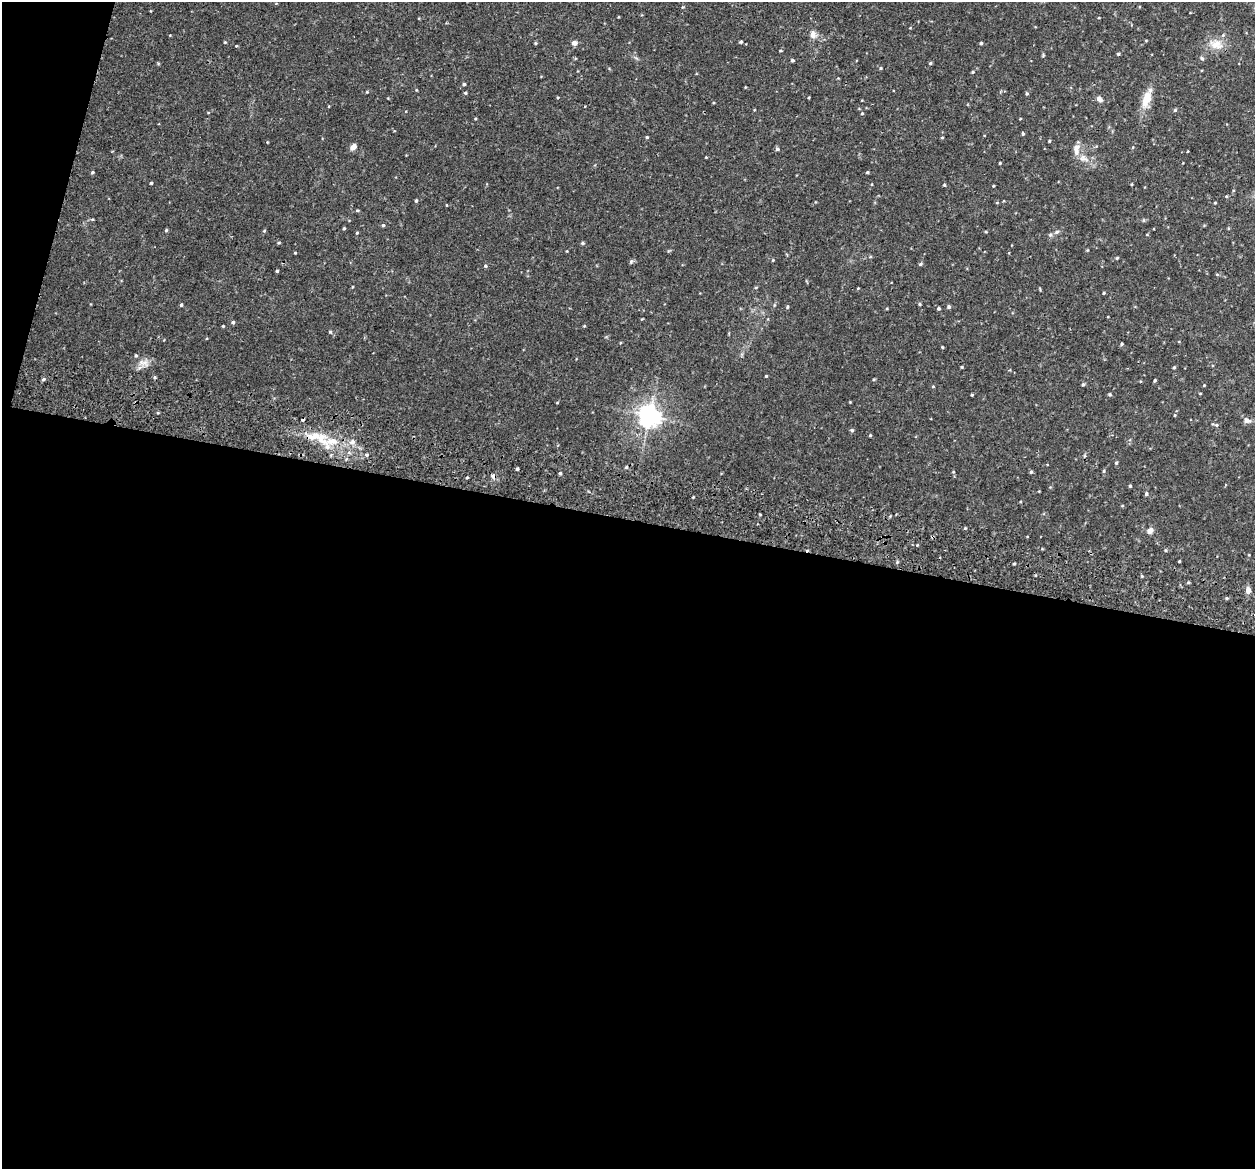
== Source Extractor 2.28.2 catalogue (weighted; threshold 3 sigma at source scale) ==
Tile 13 of 4 x 4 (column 1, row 4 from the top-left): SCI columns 16-1268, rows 178-1344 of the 5042 x 5143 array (HDU 1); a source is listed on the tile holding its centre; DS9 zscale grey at full resolution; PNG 1257 x 1171 px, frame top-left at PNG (2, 2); no overlay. Shown black and unused: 57% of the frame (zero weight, under 2 of 3 exposures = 3% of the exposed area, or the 3 px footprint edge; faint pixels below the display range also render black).
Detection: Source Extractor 2.28.2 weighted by HDU 2 'WHT'; one run over the whole footprint, this tile lists its part. Background 0.0505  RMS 0.0062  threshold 0.028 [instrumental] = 3 sigma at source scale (4.5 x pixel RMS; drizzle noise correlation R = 1.50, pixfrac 1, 0.05/0.05 arcsec/px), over >= 5 px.
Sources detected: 77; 1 cosmic-ray / hot-pixel residue — not listed; the other 76 listed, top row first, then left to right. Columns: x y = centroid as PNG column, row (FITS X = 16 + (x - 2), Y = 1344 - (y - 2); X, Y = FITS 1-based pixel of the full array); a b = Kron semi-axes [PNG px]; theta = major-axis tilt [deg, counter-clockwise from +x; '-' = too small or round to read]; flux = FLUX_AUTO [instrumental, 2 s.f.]
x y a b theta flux
813 35 11 7 -83 2.3
741 42 4 3 - 0.62
574 43 6 5 - 1.9
981 43 4 3 - 0.6
1216 44 14 10 17 5.2
1118 54 4 3 - 0.58
792 60 4 3 - 0.86
930 63 4 4 - 0.58
880 68 5 3 - 0.51
973 72 4 3 - 0.5
464 84 4 3 - 0.62
465 93 4 3 - 0.59
1027 94 5 3 - 0.56
1099 99 8 6 -46 1.7
1146 99 24 10 71 6.9
1175 110 4 3 - 0.57
1023 134 4 3 - 0.67
647 137 4 3 - 0.55
1049 141 4 3 - 0.48
353 147 8 6 41 2.1
777 149 4 4 - 0.73
1076 149 15 7 88 3.3
1000 163 3 2 - 0.45
92 172 4 3 - 0.57
867 172 4 3 - 0.55
151 183 3 3 - 0.59
944 185 4 3 - 0.49
993 186 3 2 - 0.46
416 201 4 3 - 0.67
357 210 5 3 - 0.54
383 225 4 3 - 0.64
344 228 3 3 - 0.63
166 230 4 4 - 0.56
1057 231 6 3 21 0.77
582 243 4 4 - 0.62
295 253 4 2 - 0.42
1117 258 4 4 - 0.45
920 264 5 4 - 0.63
485 266 4 4 - 0.62
277 271 4 3 - 0.5
1103 293 4 2 - 0.47
920 304 5 3 - 0.55
181 305 4 4 - 0.7
787 307 4 3 - 0.5
949 307 5 4 - 0.84
938 308 4 4 - 0.82
233 322 5 4 - 0.75
223 326 3 3 - 0.41
330 332 5 3 - 0.51
1121 344 5 3 - 0.56
136 355 4 3 - 0.61
1174 367 4 3 - 0.55
766 376 3 3 - 0.44
43 379 5 4 - 0.8
1155 380 4 3 - 0.59
1083 385 5 3 - 0.62
972 395 3 3 - 0.47
1110 395 4 3 - 0.62
649 416 7 6 - 370
1246 420 9 5 -21 1.5
852 430 5 4 - 0.67
870 435 4 3 - 0.49
314 436 18 8 16 6.3
333 441 10 5 -7 3.2
367 455 4 3 - 0.97
1116 463 4 4 - 0.57
517 469 4 3 - 0.75
1031 472 4 3 - 0.62
560 473 3 3 - 0.64
493 476 4 4 - 2.6
1130 486 3 3 - 0.47
1146 494 4 4 - 0.86
1150 530 7 6 - 2.4
807 550 3 2 - 1.3
1014 564 4 2 - 0.5
1248 590 7 6 - 2.3
Overlapping masked pixels (flux is a lower limit): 2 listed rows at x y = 493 476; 807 550
Unlisted compact peaks at least as high as the median listed source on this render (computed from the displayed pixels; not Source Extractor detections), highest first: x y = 631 262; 962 367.